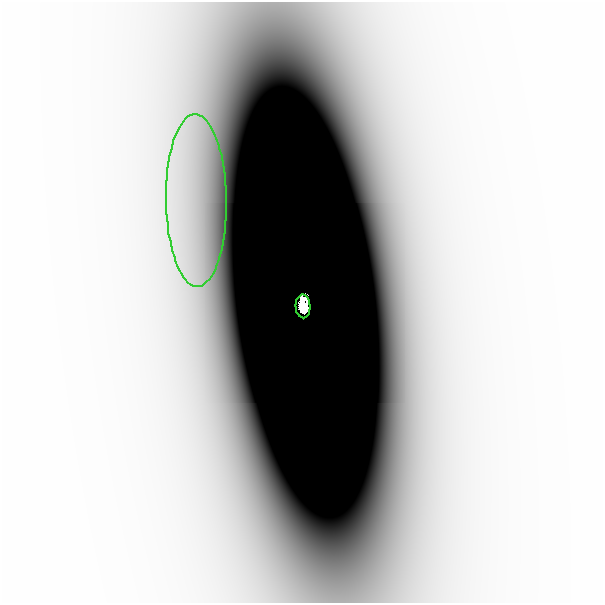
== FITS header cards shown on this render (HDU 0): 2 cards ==
NAXIS1  =                  601
NAXIS2  =                  601

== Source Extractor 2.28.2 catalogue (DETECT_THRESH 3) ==
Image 601 x 601 px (HDU 0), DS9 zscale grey, 1 PNG px = 1 image px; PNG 605 x 605 px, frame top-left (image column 1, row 601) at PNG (0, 2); each listed source drawn as its Kron ellipse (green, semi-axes under 4 px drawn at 4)
Background -2.39e-07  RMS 1.4e-07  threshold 4.18e-07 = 3 sigma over >= 5 px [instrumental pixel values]
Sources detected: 3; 1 with non-positive FLUX_AUTO (blend fragments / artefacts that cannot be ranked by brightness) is neither listed nor drawn; the other 2 listed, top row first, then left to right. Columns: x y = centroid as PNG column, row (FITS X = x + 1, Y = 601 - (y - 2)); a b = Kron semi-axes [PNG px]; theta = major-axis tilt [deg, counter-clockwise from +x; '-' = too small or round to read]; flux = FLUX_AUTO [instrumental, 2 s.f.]
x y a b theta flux
194 200 86 30 -89 0.0022
301 306 12 7 -87 3.3
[1 non-positive-flux detection neither listed nor drawn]